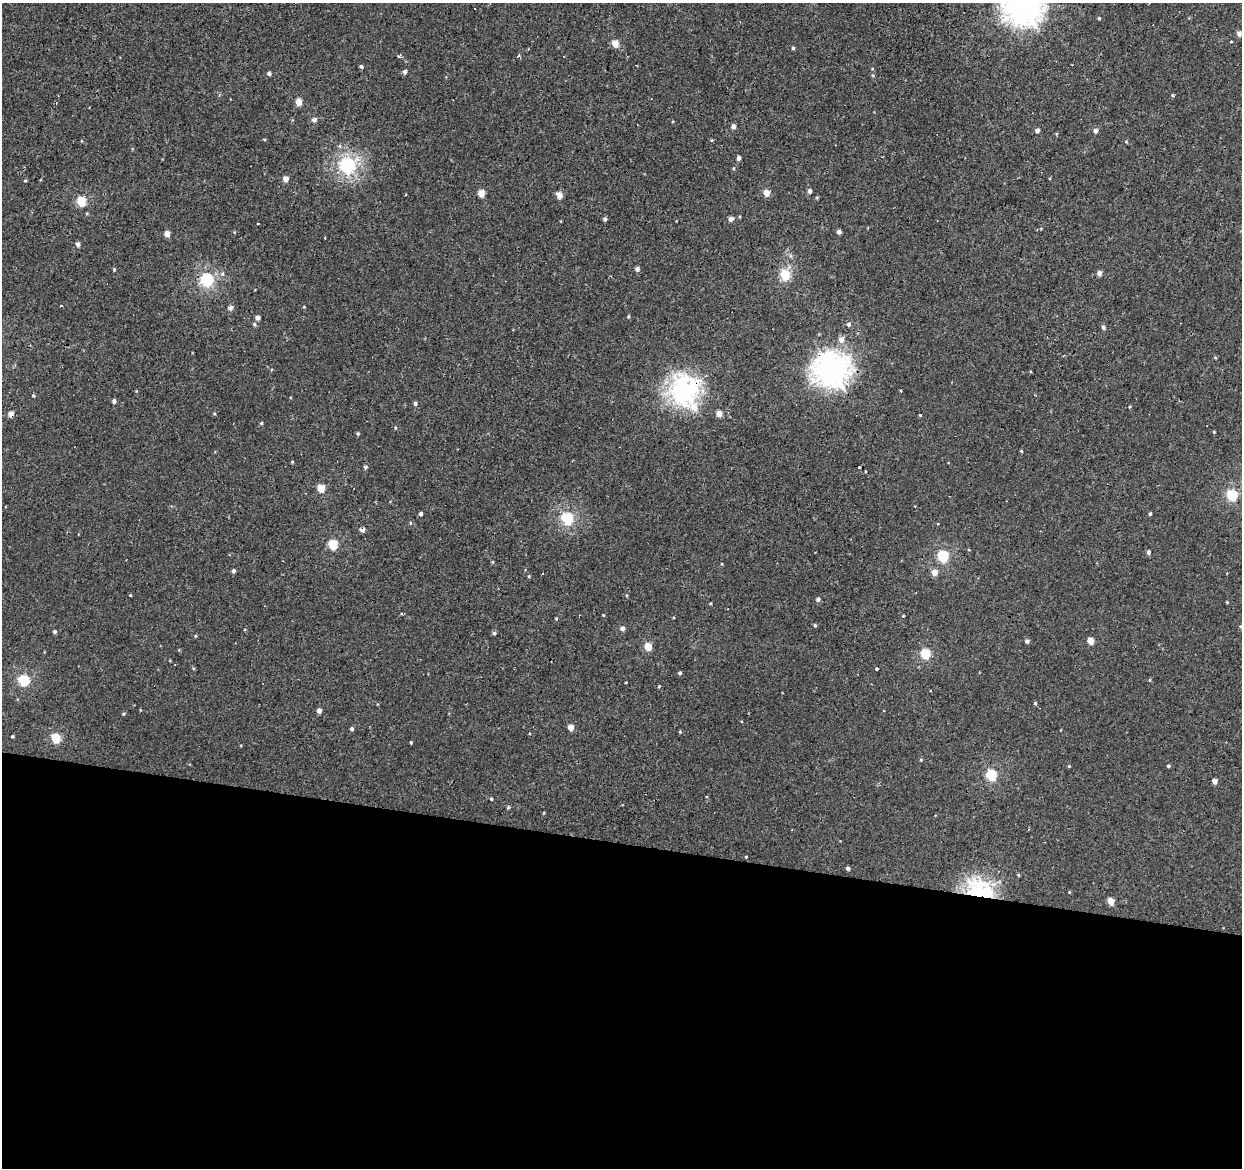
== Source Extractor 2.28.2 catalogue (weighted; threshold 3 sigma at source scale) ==
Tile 14 of 4 x 4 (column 2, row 4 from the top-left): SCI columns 1245-2484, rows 281-1446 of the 4965 x 5165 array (HDU 1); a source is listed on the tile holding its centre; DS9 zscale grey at full resolution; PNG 1244 x 1170 px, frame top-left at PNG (2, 3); no overlay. Shown black and unused: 28% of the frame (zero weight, under 2 of 3 exposures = <1% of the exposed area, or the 3 px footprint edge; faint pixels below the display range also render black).
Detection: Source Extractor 2.28.2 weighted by HDU 2 'WHT'; one run over the whole footprint, this tile lists its part. Background 6.68e-04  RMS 0.0053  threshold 0.0239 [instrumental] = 3 sigma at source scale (4.5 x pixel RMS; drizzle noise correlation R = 1.50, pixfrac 1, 0.0396/0.0396 arcsec/px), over >= 5 px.
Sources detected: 132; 9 cosmic-ray / hot-pixel residue — not listed; the other 123 listed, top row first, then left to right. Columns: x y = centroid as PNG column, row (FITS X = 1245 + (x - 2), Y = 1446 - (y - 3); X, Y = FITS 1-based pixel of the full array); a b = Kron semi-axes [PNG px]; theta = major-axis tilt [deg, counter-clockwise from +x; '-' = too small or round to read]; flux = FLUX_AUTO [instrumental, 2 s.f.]
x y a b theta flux
1024 7 14 13 - 590
1239 34 5 5 - 2.3
1231 41 4 2 - 0.62
615 43 5 4 - 10
793 48 4 4 - 0.77
400 56 6 5 - 1.2
519 56 4 4 - 1.1
361 66 4 4 - 1
405 72 5 4 - 2
269 73 4 4 - 1.6
1172 95 4 4 - 0.62
299 102 5 4 - 7.6
314 120 5 5 - 2.3
734 126 5 4 - 2.7
1037 130 5 4 - 1.8
1095 130 5 4 - 2.4
264 139 5 3 - 0.5
1126 142 5 4 - 0.57
738 158 4 4 - 2
348 165 7 7 - 130
733 168 5 4 - 0.62
286 179 5 4 - 4.6
25 180 4 3 - 0.63
810 191 5 4 - 1.8
481 193 5 4 - 7.8
766 193 5 4 - 7.5
559 195 5 4 - 5.7
81 201 6 5 - 27
605 219 4 3 - 1.7
731 219 6 5 - 2.2
258 223 3 2 - 0.56
234 232 4 3 - 0.42
839 232 4 4 - 1.9
167 234 4 4 - 5.3
78 244 4 4 - 2.5
637 269 4 4 - 2.2
114 270 5 4 - 0.71
1099 273 5 4 - 2.9
785 275 10 8 79 14
207 280 6 6 - 85
61 306 3 3 - 1.5
304 307 4 3 - 0.42
230 308 5 5 - 2.5
628 316 5 4 - 0.59
258 318 4 4 - 3
254 324 6 5 - 0.98
849 324 5 5 - 1.4
1103 327 5 4 - 1.5
841 340 7 6 - 3.3
1215 357 5 3 - 0.5
832 370 14 13 - 500
684 391 12 10 -70 330
33 396 5 4 - 0.58
114 401 4 4 - 1.8
415 403 5 4 - 1.2
719 413 5 4 - 5.5
11 414 4 4 - 5.1
214 414 5 3 - 0.46
261 423 5 4 - 0.69
395 428 5 3 - 0.43
1214 432 4 3 - 0.49
358 434 4 4 - 0.81
1021 451 4 3 - 0.55
292 462 4 3 - 0.53
365 467 5 4 - 1.2
859 468 3 3 - 2.6
321 488 5 5 - 12
1232 495 6 5 - 49
421 513 3 3 - 8.5
1150 514 4 3 - 0.87
567 518 6 5 - 68
362 529 4 4 - 3.2
333 544 5 5 - 29
1149 552 5 4 - 1.6
943 556 6 5 - 48
722 564 4 3 - 0.45
233 571 4 4 - 1.4
935 572 6 5 - 5
542 573 3 2 - 0.47
529 576 5 3 - 0.5
130 595 3 3 - 0.47
818 599 5 5 - 1.3
1227 602 4 3 - 0.48
603 615 4 3 - 0.38
903 616 4 3 - 0.47
556 618 4 3 - 0.63
815 625 5 4 - 0.72
1241 626 5 4 - 0.62
622 628 5 5 - 2.6
55 632 4 4 - 1.3
494 633 5 4 - 1.1
195 636 4 4 - 0.53
1027 641 4 4 - 1.8
1090 641 5 5 - 6.2
648 646 5 4 - 14
925 654 5 5 - 29
876 669 3 3 - 7
680 673 4 3 - 1.1
24 680 6 5 - 47
1150 680 5 4 - 0.62
626 682 3 2 - 0.36
659 686 4 3 - 0.5
1035 703 4 4 - 0.7
319 711 4 4 - 3
123 714 4 4 - 0.8
571 727 4 4 - 5.8
352 729 4 4 - 1.3
680 732 4 4 - 0.59
12 736 3 3 - 0.76
56 738 5 5 - 24
411 742 4 3 - 0.59
921 760 5 4 - 0.62
1069 766 4 4 - 0.49
1168 766 4 3 - 0.99
991 775 6 5 - 42
1215 781 4 4 - 3.6
491 799 4 3 - 0.64
746 857 3 3 - 0.5
848 868 4 4 - 1.6
1018 875 4 4 - 0.59
1069 892 4 3 - 0.4
978 893 9 9 - 260
1111 901 5 4 - 7.5
Overlapping masked pixels (flux is a lower limit): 5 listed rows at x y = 832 370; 684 391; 11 414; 362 529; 978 893
Isophote crosses this tile's border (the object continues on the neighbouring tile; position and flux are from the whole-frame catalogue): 2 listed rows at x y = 1024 7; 1241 626